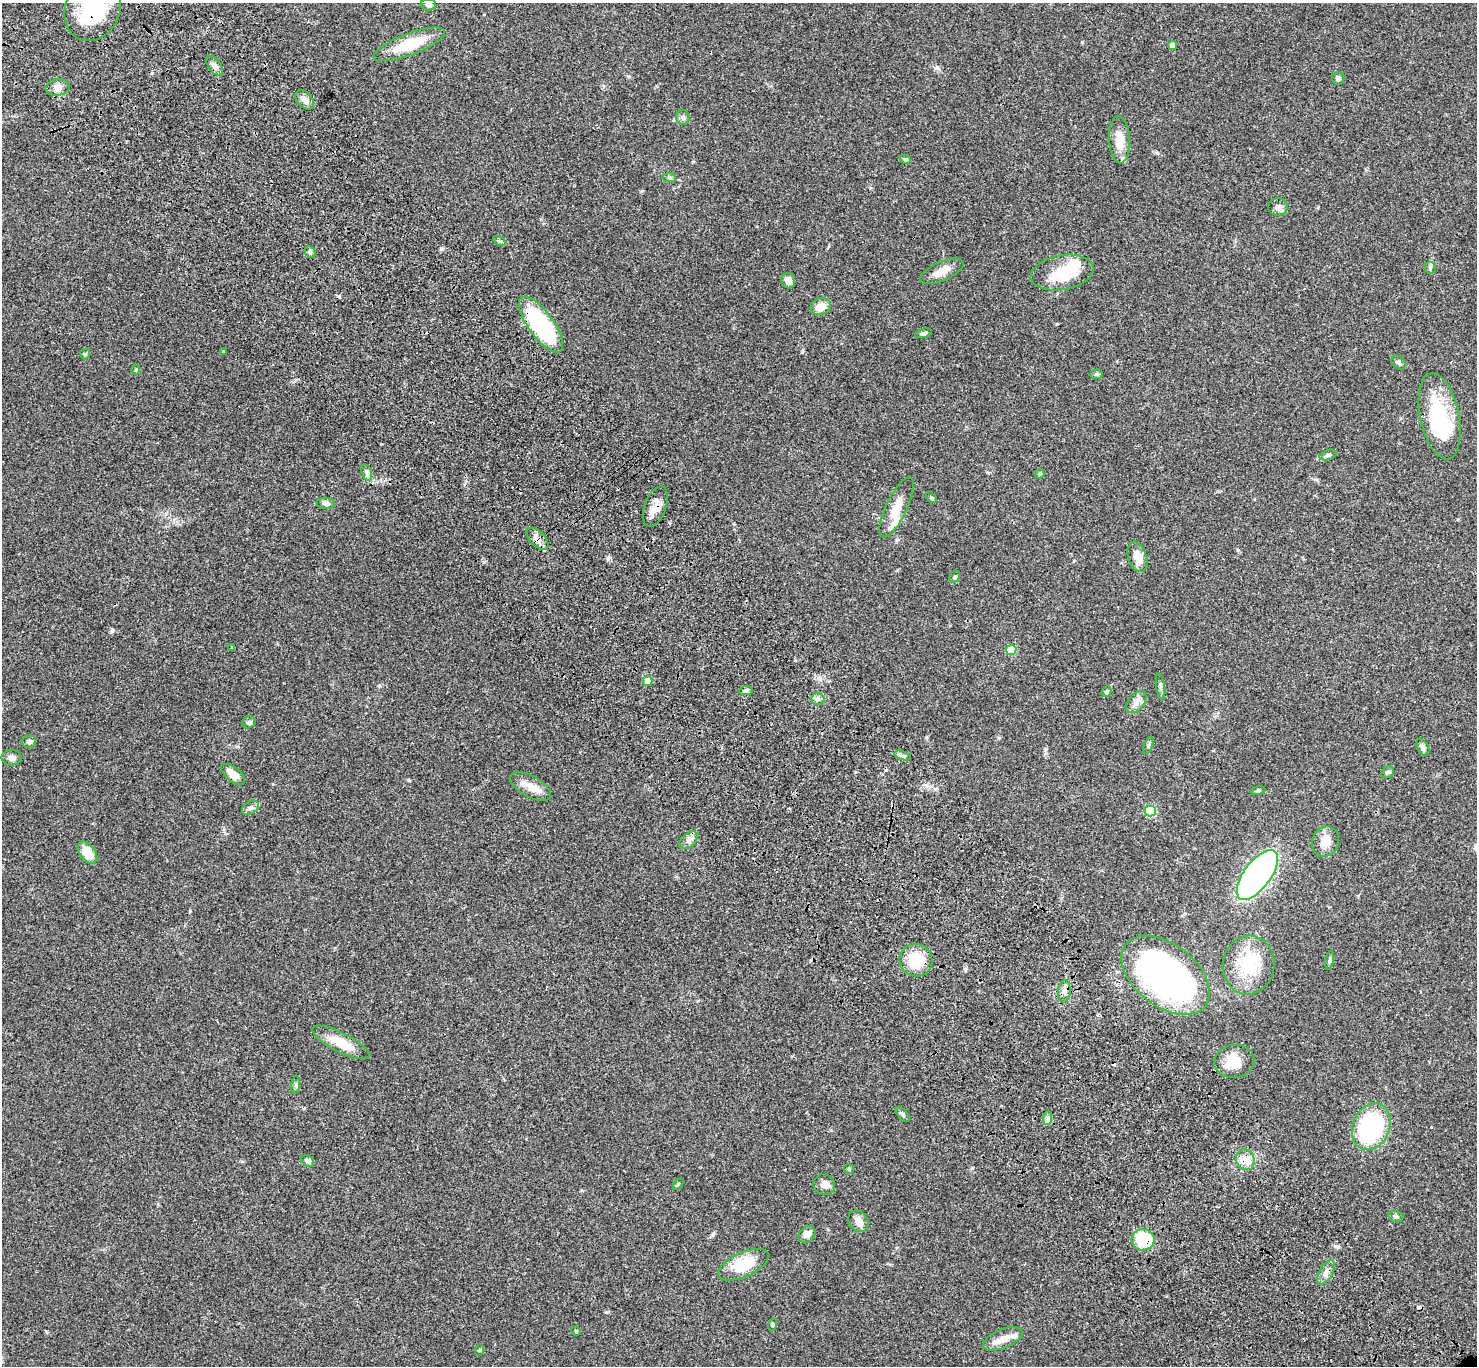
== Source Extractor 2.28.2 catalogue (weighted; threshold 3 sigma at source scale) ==
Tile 11 of 4 x 4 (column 3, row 3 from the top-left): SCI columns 3051-4525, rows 1607-2970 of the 6104 x 6081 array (HDU 1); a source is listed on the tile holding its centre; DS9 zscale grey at full resolution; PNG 1479 x 1368 px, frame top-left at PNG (2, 3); each listed source drawn as its Kron ellipse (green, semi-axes under 4 px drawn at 4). Shown black and unused: <1% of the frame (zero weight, under 3 of 4 exposures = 6% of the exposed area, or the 3 px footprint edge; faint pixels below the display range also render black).
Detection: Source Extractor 2.28.2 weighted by HDU 2 'WHT'; one run over the whole footprint, this tile lists its part. Background 0.0494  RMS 0.0056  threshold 0.0251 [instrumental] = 3 sigma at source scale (4.5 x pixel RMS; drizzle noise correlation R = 1.50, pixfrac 1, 0.05/0.05 arcsec/px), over >= 5 px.
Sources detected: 94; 3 inside a brighter object's white glare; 1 cosmic-ray / hot-pixel residue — neither listed nor drawn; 2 inside a brighter listed object's ellipse — not listed separately; the other 88 listed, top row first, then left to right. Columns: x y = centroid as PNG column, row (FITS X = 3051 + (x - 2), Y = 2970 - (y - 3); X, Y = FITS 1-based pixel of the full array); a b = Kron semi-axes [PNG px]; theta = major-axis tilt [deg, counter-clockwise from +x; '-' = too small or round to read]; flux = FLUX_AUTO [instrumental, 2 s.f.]
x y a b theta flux
428 5 8 6 -2 1.6
93 9 33 27 66 42
409 44 38 11 21 19
1173 46 4 4 - 3.3
215 66 11 6 -53 2.1
1338 78 6 6 - 1.3
58 87 12 8 8 3
305 100 11 7 -49 3.1
683 117 7 6 - 1.5
1119 140 23 10 -87 8.3
905 159 6 4 -18 0.74
669 178 7 4 -2 0.98
1278 207 10 8 5 2.2
499 241 7 4 -32 0.82
310 252 6 5 - 1
1430 268 6 5 - 0.93
942 271 23 9 23 6.4
1062 273 32 17 10 19
788 281 8 7 - 3.4
821 307 10 8 20 6.4
541 324 33 12 -54 62
923 333 8 4 15 1.2
223 351 3 3 - 0.53
85 354 5 5 - 0.65
1399 363 8 5 -48 1.1
136 370 5 3 - 0.51
1096 374 6 5 - 0.94
1439 416 44 19 -78 44
1328 455 9 5 16 1.1
367 472 8 5 -71 1.3
1040 474 4 4 - 1.2
932 498 6 4 -45 0.72
326 503 8 5 -6 2.1
655 507 21 10 70 5.7
897 507 33 10 64 9.1
538 539 14 7 -46 3.1
1137 557 16 9 -72 6.6
955 576 6 5 - 0.89
232 647 4 4 - 0.51
1011 650 5 5 - 14
648 681 5 5 - 7.1
1160 687 13 4 -81 1.3
746 691 7 4 2 0.97
1106 692 5 4 - 1.2
817 699 7 5 1 1.5
1136 702 12 8 51 3.1
249 722 7 5 22 1.3
29 742 7 6 - 1.5
1148 745 9 3 69 0.76
1423 747 9 5 -61 1.7
902 756 8 3 -19 1.1
11 758 10 8 0 2.2
1388 772 7 5 32 1
233 774 14 7 -38 4.7
531 787 22 10 -29 6.5
1258 791 8 4 8 0.75
250 808 9 6 30 1.6
1150 811 5 5 - 33
689 840 11 6 42 2.4
1326 841 15 13 65 6.3
87 853 13 7 -52 9.4
1257 875 29 13 53 170
916 960 16 16 - 17
1330 960 10 3 81 0.95
1249 965 29 26 82 24
1165 975 50 31 -38 200
1064 991 11 6 86 2.3
341 1042 32 9 -27 11
1234 1061 20 16 9 13
296 1085 9 4 82 0.97
903 1114 9 5 -50 1.1
1048 1118 7 4 89 1.4
1371 1127 24 18 67 62
1245 1160 11 9 -62 4.1
308 1161 7 5 -34 2.1
849 1169 5 4 - 0.69
678 1184 6 4 46 0.74
824 1185 11 10 - 3.1
1396 1216 8 5 -13 1.1
858 1221 11 9 -56 3.5
807 1234 9 7 41 3.5
1143 1240 11 10 - 24
743 1265 27 12 25 17
1326 1272 13 6 61 2.9
772 1325 6 4 71 0.66
576 1331 5 4 - 0.52
1003 1339 21 9 22 5.6
480 1350 6 4 70 0.64
Overlapping masked pixels (flux is a lower limit): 5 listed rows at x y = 93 9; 541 324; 655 507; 538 539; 1143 1240
Isophote crosses this tile's border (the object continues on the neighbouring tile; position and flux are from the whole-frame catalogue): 1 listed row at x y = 93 9
Unlisted compact peaks at least as high as the median listed source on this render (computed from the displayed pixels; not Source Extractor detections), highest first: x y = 608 558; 112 631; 441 249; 713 1234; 1238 550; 1431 1127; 408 780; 937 67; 152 73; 606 1312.